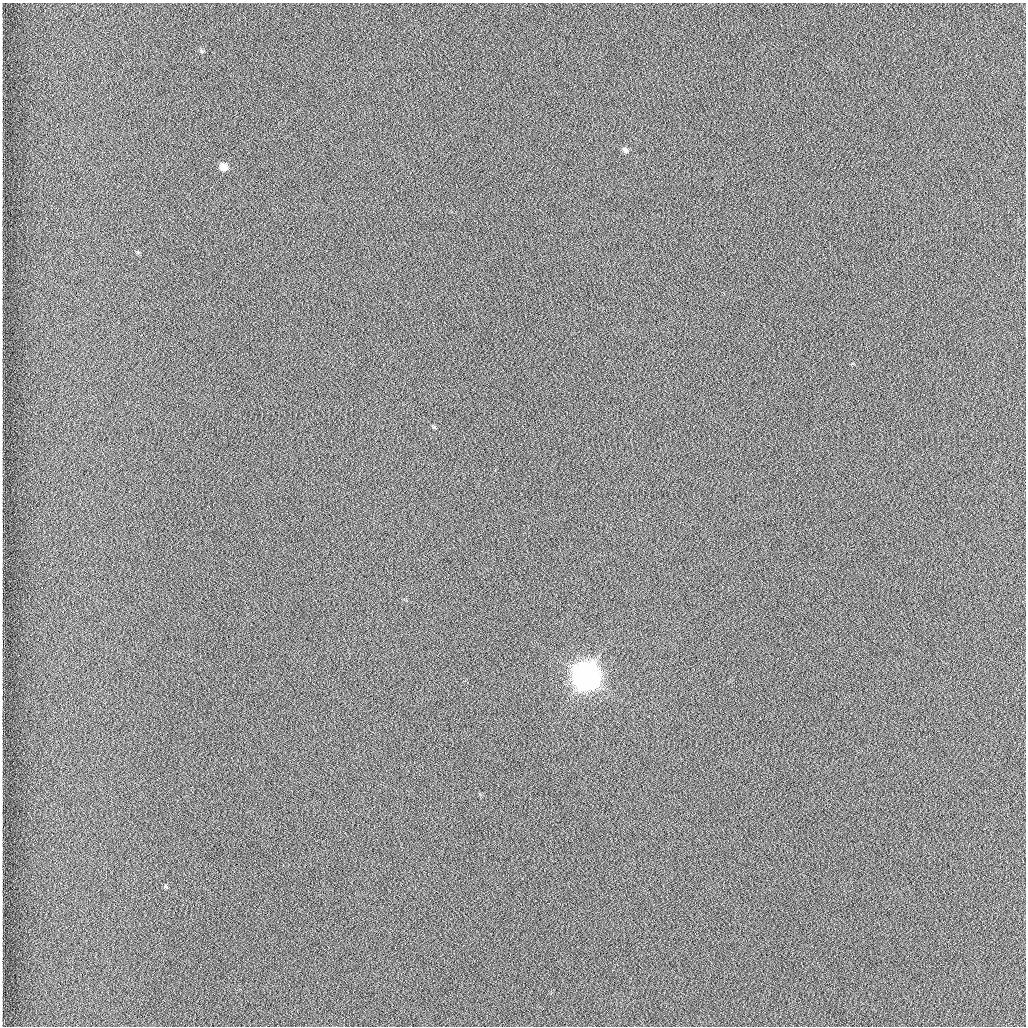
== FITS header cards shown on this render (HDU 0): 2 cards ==
NAXIS1  =                 1024 /fastest changing axis
NAXIS2  =                 1024 /next to fastest changing axis

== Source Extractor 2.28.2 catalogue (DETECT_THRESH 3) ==
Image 1024 x 1024 px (HDU 0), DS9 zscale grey, 1 PNG px = 1 image px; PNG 1028 x 1028 px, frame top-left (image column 1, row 1024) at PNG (2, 3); no overlay
Background 1260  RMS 5.9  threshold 17.7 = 3 sigma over >= 5 px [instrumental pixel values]
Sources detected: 4; all 4 listed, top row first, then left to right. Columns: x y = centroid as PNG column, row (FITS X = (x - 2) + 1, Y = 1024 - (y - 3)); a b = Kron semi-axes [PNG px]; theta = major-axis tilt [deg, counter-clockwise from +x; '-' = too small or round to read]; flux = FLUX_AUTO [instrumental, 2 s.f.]
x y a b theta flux
201 51 6 4 -87 560
625 150 7 5 -55 960
223 167 7 6 - 3300
586 676 10 9 - 910000